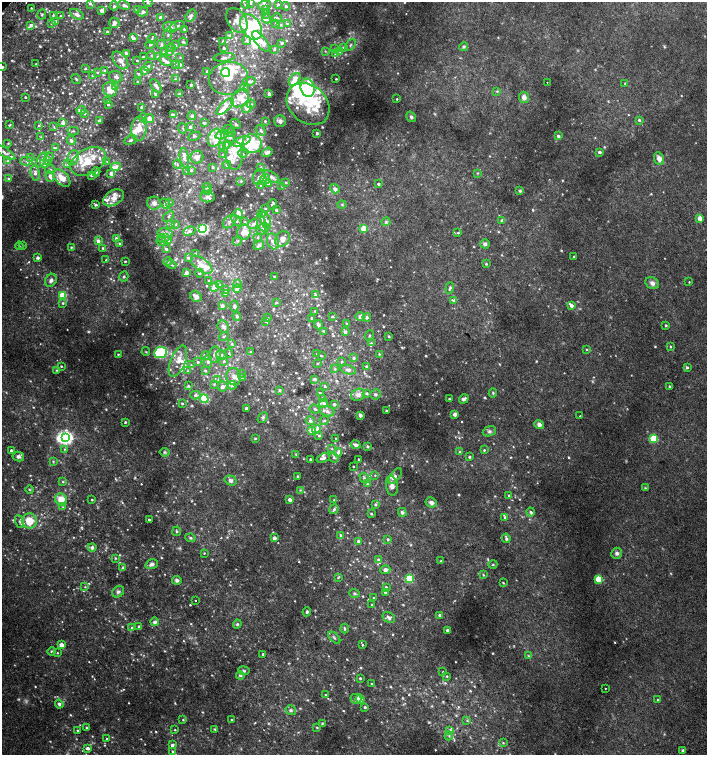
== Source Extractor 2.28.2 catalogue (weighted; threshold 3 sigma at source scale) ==
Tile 6 of 4 x 4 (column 2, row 2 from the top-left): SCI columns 1590-2998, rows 3047-4551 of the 6060 x 6084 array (HDU 1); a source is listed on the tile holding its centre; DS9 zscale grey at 2 x 2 block average (1 PNG px = mean of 2 x 2 image px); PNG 709 x 757 px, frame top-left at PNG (2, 2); each listed source drawn as its Kron ellipse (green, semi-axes under 4 px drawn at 4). Shown black and unused: <1% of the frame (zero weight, under 2 of 3 exposures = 2% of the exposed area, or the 3 px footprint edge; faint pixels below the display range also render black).
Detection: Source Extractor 2.28.2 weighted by HDU 2 'WHT'; one run over the whole footprint, this tile lists its part. Background 0.0224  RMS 0.0055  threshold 0.0248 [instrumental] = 3 sigma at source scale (4.5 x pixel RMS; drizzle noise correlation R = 1.50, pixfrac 1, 0.0396/0.0396 arcsec/px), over >= 5 px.
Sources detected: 1076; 22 too faint to see at this stretch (2 x 2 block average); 5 inside a brighter object's white glare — neither listed nor drawn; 3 coinciding with a brighter row at this scale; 130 inside a brighter listed object's ellipse — not listed separately; of the other 916, all 500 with FLUX_AUTO >= 1.21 (the completeness limit of this list) listed and drawn (416 fainter detections not listed), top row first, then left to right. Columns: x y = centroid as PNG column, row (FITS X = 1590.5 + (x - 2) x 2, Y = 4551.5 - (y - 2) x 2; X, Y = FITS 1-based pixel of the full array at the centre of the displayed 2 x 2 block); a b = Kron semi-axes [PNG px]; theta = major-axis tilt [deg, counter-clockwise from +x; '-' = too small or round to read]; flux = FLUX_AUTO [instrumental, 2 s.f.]
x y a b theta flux
148 2 5 4 - 2
90 3 4 3 - 2.8
250 3 3 3 - 1.7
245 4 5 3 - 2.1
278 4 3 3 - 1.7
124 5 6 3 -25 5.9
264 5 7 4 11 3.1
114 6 4 3 - 1.8
286 6 4 3 - 3.2
31 8 2 2 - 1.2
137 9 3 3 - 1.2
265 9 3 2 - 4.3
102 11 3 2 - 9.5
143 12 5 4 - 3.6
42 14 5 3 - 1.5
77 14 7 4 -26 5.8
265 14 3 2 - 2
53 15 4 3 - 1.6
60 16 2 2 - 1.6
191 16 6 5 - 3.6
160 17 3 3 - 4.6
277 18 4 4 - 2
266 19 4 3 - 2.3
237 20 14 9 -59 8.4
55 21 3 3 - 1.9
114 23 5 5 - 3.8
276 23 3 3 - 1.5
51 24 3 3 - 1.6
287 24 3 3 - 1.5
31 25 4 4 - 4.4
280 25 3 3 - 1.6
177 26 8 3 18 2.9
170 27 7 5 -12 5.2
251 27 14 9 -56 60
184 29 4 3 - 1.5
107 32 2 2 - 2
168 35 6 3 80 2.4
230 36 3 3 - 1.2
133 38 3 2 - 6.5
152 39 5 3 - 1.9
247 40 5 4 - 3
261 41 12 5 -52 12
183 42 5 2 - 1.8
223 42 4 2 - 1.5
282 43 4 3 - 1.7
161 44 4 4 - 2.7
150 45 4 3 - 1.6
175 45 3 3 - 2.3
350 45 7 3 52 2.5
464 47 4 4 - 2.1
171 48 5 3 - 2.1
224 48 2 2 - 3
343 48 4 3 - 1.7
274 49 3 3 - 2
335 49 4 3 - 1.2
325 51 4 3 - 1.6
164 52 3 3 - 2.3
169 52 4 4 - 2.1
340 52 3 3 - 1.6
126 53 3 3 - 3.2
335 54 4 3 - 1.8
152 55 4 3 - 1.9
157 56 4 3 - 1.5
143 57 2 2 - 1.9
180 57 3 3 - 1.2
224 57 11 4 5 3.4
120 60 10 6 -50 7.6
137 60 2 2 - 1.6
165 61 7 4 -31 4.6
36 64 2 2 - 1.5
175 65 3 3 - 2.7
180 65 3 3 - 3.7
148 66 4 3 - 3.9
2 67 2 2 - 4.1
85 69 3 2 - 2.1
104 70 3 3 - 1.8
144 71 4 3 - 2.7
207 71 2 2 - 3.1
97 72 3 3 - 1.4
226 73 4 4 - 39
138 74 3 3 - 1.7
93 76 3 2 - 4.6
116 77 7 5 -18 4.7
228 78 20 16 11 29
76 79 5 3 - 1.7
175 79 4 2 - 1.3
295 79 7 4 49 11
336 79 2 2 - 1.4
137 81 2 2 - 1.2
249 81 6 3 9 3.5
547 82 2 2 - 2.3
625 83 2 2 - 1.4
191 85 2 2 - 2.5
156 86 8 3 -53 4.4
116 87 3 3 - 3.4
244 87 4 3 - 2
308 88 9 7 -76 130
110 90 7 6 - 16
497 91 4 3 - 1.5
156 94 2 2 - 5.2
180 94 4 3 - 2
269 94 2 2 - 7.6
25 97 2 2 - 1.9
524 97 5 5 - 6.4
240 98 10 7 47 15
397 99 2 2 - 1.3
108 100 2 2 - 1.5
108 104 2 2 - 1.7
251 104 4 4 - 2.5
308 104 23 18 -42 65
141 107 4 3 - 1.4
225 107 11 4 45 9.5
247 108 6 4 72 5.9
81 110 5 3 - 2.6
85 114 3 3 - 1.4
174 115 4 3 - 8.3
192 116 4 3 - 3.8
143 117 5 3 - 3.1
411 117 6 4 -56 2.7
150 119 4 3 - 9.3
639 120 3 3 - 2.3
99 121 4 3 - 2
265 121 3 2 - 1.5
280 121 6 6 - 5
63 123 3 3 - 10
204 123 3 2 - 2.4
236 124 6 2 -44 1.3
9 125 4 2 - 1.2
39 125 3 3 - 1.5
54 127 4 3 - 1.2
190 127 3 3 - 3.5
183 128 5 2 - 1.3
139 129 12 7 85 18
228 129 5 2 - 1.4
73 131 5 3 - 1.5
261 131 6 3 -46 3.2
231 133 4 3 - 1.5
317 133 2 2 - 3.9
222 135 7 3 17 3.1
194 136 6 3 25 1.7
558 136 3 3 - 4.1
41 137 3 2 - 1.2
230 137 7 4 -47 2.8
215 138 9 6 68 13
71 140 4 3 - 3.5
131 140 6 3 27 2.7
241 141 10 4 17 8
8 143 3 3 - 1.3
252 144 10 9 - 45
226 145 3 3 - 6.9
223 147 3 3 - 2.8
55 148 4 2 - 1.4
5 152 12 4 -33 5.8
267 152 6 3 33 6.5
599 152 3 2 - 3.6
243 153 4 3 - 2
222 155 4 3 - 1.6
235 155 14 8 86 15
31 157 4 3 - 1.4
49 157 4 4 - 2.6
197 157 6 6 - 7
73 158 8 5 69 6.5
184 158 10 4 -81 4.8
659 159 7 5 -65 7.9
42 160 8 3 60 3.3
47 160 3 3 - 1.5
8 161 4 4 - 2.3
26 161 6 3 -3 2.6
88 161 19 12 29 32
107 161 4 3 - 1.4
45 163 5 3 - 7.8
68 164 4 3 - 2.1
177 164 5 3 - 1.5
227 165 4 3 - 5.5
116 167 5 4 - 6.2
213 167 3 3 - 1.7
261 168 4 3 - 1.6
50 169 5 2 - 1.4
191 170 3 3 - 2.5
187 171 3 3 - 1.2
96 172 4 3 - 1.7
35 173 7 4 -83 5.4
111 173 3 3 - 7.1
477 173 4 3 - 1.2
91 175 2 2 - 2.8
50 176 6 4 -72 5.6
259 177 8 5 72 6.3
271 177 9 4 -34 6.1
8 178 4 3 - 1.8
62 178 10 6 -45 15
265 179 5 5 - 4
241 181 3 3 - 1.6
286 182 3 3 - 2.3
268 183 3 3 - 11
378 184 2 2 - 3.2
261 186 3 3 - 1.8
282 186 4 3 - 1.3
207 187 4 3 - 2.9
335 189 5 4 - 4.8
208 191 3 3 - 1.8
520 191 4 4 - 1.7
207 197 7 5 -7 5.3
114 198 11 7 30 12
169 202 4 3 - 1.5
154 203 7 6 - 8
165 204 6 4 -47 2.5
272 204 5 3 - 3.7
342 204 4 3 - 1.7
96 205 3 3 - 2.3
265 209 3 3 - 1.4
276 210 3 3 - 2.9
262 213 2 2 - 2.2
238 214 4 4 - 12
168 216 6 4 46 3.1
700 218 3 2 - 20
502 220 3 3 - 4.3
230 221 8 5 44 4.7
236 221 6 4 -54 3.9
266 221 9 5 -73 6.3
245 222 4 3 - 1.6
261 222 9 4 -73 4.7
386 222 4 4 - 2.2
171 224 3 3 - 1.8
175 224 3 3 - 2.2
253 224 5 4 - 4.5
364 228 3 3 - 43
202 229 3 3 - 300
263 229 7 5 44 6.4
189 231 6 4 22 3.6
244 232 8 6 62 12
165 233 8 4 -7 5.1
458 233 3 2 - 1.4
165 237 4 3 - 1.5
116 238 3 3 - 2.9
162 238 4 3 - 1.5
257 238 4 3 - 1.8
282 239 8 6 50 9.8
98 241 3 3 - 6.2
161 241 5 3 - 1.5
168 241 4 3 - 1.5
237 241 5 3 - 2.2
273 241 8 5 -71 7.3
119 243 3 3 - 1.9
485 244 4 4 - 3.7
23 245 3 3 - 1.6
259 245 5 4 - 3.8
19 246 4 3 - 1.6
71 247 3 2 - 1.6
103 248 3 3 - 1.8
166 249 3 3 - 2.8
195 253 3 3 - 1.3
574 256 2 2 - 1.5
38 258 3 2 - 5.8
188 258 3 3 - 2.8
106 260 2 2 - 1.3
125 261 2 2 - 1.7
168 261 5 3 - 1.4
486 264 3 3 - 1.3
171 265 5 2 - 1.4
202 265 12 6 -37 15
186 273 3 3 - 6.9
199 273 4 2 - 1.5
274 276 2 2 - 1.6
124 277 5 4 - 2.5
51 280 7 5 59 4.7
209 280 2 2 - 1.7
689 282 2 2 - 2.7
237 283 4 3 - 1.8
652 283 7 5 -30 5.9
220 285 4 3 - 2
214 287 5 3 - 15
237 288 4 3 - 5.6
450 288 5 3 - 2.3
226 290 3 3 - 4.4
226 294 3 3 - 2.3
63 295 3 3 - 48
316 295 3 3 - 5.5
196 296 6 5 - 11
454 301 4 3 - 6.4
63 303 3 3 - 2
276 303 3 3 - 1.4
571 305 4 3 - 7.8
222 306 2 2 - 8
234 306 5 4 - 2.6
315 311 4 3 - 1.4
237 316 4 3 - 2.4
332 317 3 2 - 1.6
360 317 5 4 - 6.2
367 317 4 4 - 3.2
268 318 2 2 - 1.5
312 318 3 3 - 2.4
266 321 2 2 - 1.6
347 324 4 3 - 2.3
318 325 5 4 - 2.7
666 325 3 3 - 1.7
223 327 6 5 - 4.4
324 331 3 2 - 1.5
345 332 3 3 - 5
370 335 5 3 - 1.5
224 336 5 2 - 1.3
389 336 2 2 - 2.3
371 343 4 3 - 1.5
232 344 4 3 - 1.5
670 347 3 2 - 1.6
587 349 3 2 - 1.2
146 352 4 3 - 1.4
250 352 3 2 - 1.8
161 353 6 5 - 77
229 353 5 3 - 1.7
118 354 3 2 - 1.4
317 354 3 3 - 1.2
379 354 3 2 - 1.4
215 355 8 5 83 5.7
221 355 5 5 - 4.2
206 356 4 3 - 1.7
321 356 2 2 - 1.5
354 358 4 3 - 2
178 361 16 7 68 15
224 361 3 3 - 1.8
342 361 3 3 - 1.5
198 362 3 3 - 1.9
208 362 6 4 88 3.2
317 363 2 2 - 1.2
191 365 4 3 - 1.5
61 366 2 2 - 1.7
366 366 3 3 - 1.9
687 368 3 3 - 2.5
335 369 4 3 - 1.5
57 370 4 3 - 1.3
348 370 8 4 -14 5.3
187 371 4 3 - 1.3
205 371 4 3 - 2.2
242 374 4 3 - 1.3
234 377 9 7 -79 7.7
243 378 3 2 - 5.6
314 379 3 3 - 2.9
218 380 3 3 - 1.3
214 384 4 3 - 1.5
232 385 4 4 - 2.8
188 386 3 3 - 2
222 386 5 5 - 4.7
325 386 4 3 - 1.9
669 386 2 2 - 2.2
280 390 3 3 - 2.4
320 393 4 2 - 1.2
367 393 4 3 - 2.1
493 393 4 4 - 1.8
375 394 5 5 - 2.6
195 395 5 4 - 3.1
358 395 7 6 - 6.6
322 398 3 3 - 2
204 399 4 3 - 130
449 399 2 2 - 1.7
464 399 5 4 - 4.4
182 403 4 3 - 1.6
324 403 5 4 - 4.4
334 404 3 3 - 2.8
246 408 2 2 - 5.4
315 409 5 3 - 2.3
327 411 7 5 -17 4.6
387 411 2 2 - 3.1
455 414 2 2 - 13
360 415 2 2 - 6.9
580 416 2 2 - 7.1
263 417 6 4 48 2.4
324 420 4 3 - 2.1
310 421 4 4 - 3.6
125 422 3 3 - 1.8
539 424 5 4 - 4.7
316 429 4 4 - 4.8
311 430 3 3 - 22
489 431 7 5 20 3.3
319 436 3 3 - 2.2
66 438 4 4 - 380
255 438 3 3 - 1.3
336 438 2 2 - 1.3
653 439 3 3 - 79
356 445 5 3 - 5.5
367 446 3 3 - 2.8
64 449 3 3 - 1.3
332 449 4 3 - 1.4
11 450 2 2 - 2.9
484 450 3 2 - 1.6
165 452 5 3 - 1.8
460 452 3 3 - 2.5
338 453 4 4 - 3.5
296 454 3 2 - 1.4
18 457 6 4 -11 3.8
334 457 5 4 - 2.4
469 457 3 2 - 1.9
323 458 7 4 21 4.7
310 459 2 2 - 2.8
358 459 2 2 - 1.3
53 461 3 3 - 1.3
353 466 2 2 - 1.5
375 475 3 3 - 1.2
298 476 3 3 - 1.6
395 476 9 5 54 6.1
364 478 5 4 - 3.3
231 480 6 5 - 4.4
63 482 4 3 - 1.3
367 483 4 3 - 1.9
392 486 10 6 -81 7.7
645 488 4 4 - 1.4
30 490 4 3 - 1.4
300 490 4 3 - 1.4
509 496 2 2 - 3.7
61 499 6 5 - 20
92 500 2 2 - 1.5
290 500 3 3 - 7.2
334 500 3 3 - 1.3
431 502 6 5 - 5.2
375 505 4 4 - 1.7
63 507 3 3 - 1.3
334 509 5 4 - 3.5
402 512 4 4 - 2.7
531 512 4 3 - 2.6
371 513 3 3 - 1.4
505 517 4 3 - 2.5
149 520 2 2 - 2.7
19 521 7 3 -69 2.6
29 521 7 7 - 26
177 531 5 3 - 1.5
340 535 3 2 - 2.4
190 538 5 3 - 2.2
274 538 2 2 - 7.4
506 538 5 3 - 3.1
388 539 3 3 - 1.9
359 541 3 2 - 4.4
92 548 4 4 - 3.8
204 553 3 2 - 1.4
617 553 5 5 - 4
115 558 4 3 - 1.2
379 560 4 3 - 5.1
441 561 3 2 - 1.8
152 564 6 4 18 4.5
493 564 4 3 - 1.3
123 568 3 2 - 4.7
385 570 5 3 - 5.1
483 575 3 3 - 1.4
338 577 4 3 - 1.5
409 579 3 3 - 100
599 579 3 3 - 61
177 580 5 4 - 3.4
503 583 3 3 - 1.6
85 587 3 3 - 1.3
386 587 2 2 - 2.7
118 592 6 5 - 3.8
385 592 4 3 - 3.4
355 593 5 3 - 1.9
374 598 3 2 - 1.3
195 601 2 2 - 2.5
372 605 2 2 - 1.3
307 612 4 3 - 2
440 615 2 2 - 6.1
389 617 7 5 -31 5.2
155 622 4 4 - 3.5
237 624 4 4 - 2.3
139 626 2 2 - 1.4
132 628 3 3 - 2
344 628 5 3 - 1.8
447 630 2 2 - 3.7
334 638 7 3 -44 2.2
61 645 3 3 - 19
362 645 2 2 - 1.4
52 651 4 3 - 1.9
57 653 3 3 - 1.2
263 654 2 2 - 2.2
528 656 4 3 - 1.7
244 671 6 4 -8 2.9
443 672 3 3 - 1.3
240 675 4 3 - 2.8
447 676 3 2 - 1.3
360 678 2 2 - 2
371 684 2 2 - 1.3
605 688 2 2 - 4
326 695 2 2 - 1.3
356 699 5 5 - 3.3
360 699 4 3 - 21
658 699 2 2 - 1.4
59 704 4 4 - 3.2
365 707 2 2 - 2.7
291 710 5 4 - 2.7
183 720 3 2 - 1.3
232 720 2 2 - 2.1
467 720 3 3 - 1.4
322 723 4 3 - 1.4
317 727 3 2 - 1.2
87 728 2 2 - 1.6
215 729 3 2 - 1.6
175 730 2 2 - 1.2
450 730 4 3 - 3.2
77 731 3 3 - 1.9
449 736 4 3 - 1.8
107 739 2 2 - 1.2
503 743 3 3 - 1.3
172 745 4 3 - 3.8
88 748 3 2 - 5.3
683 750 2 2 - 4.2
173 752 4 3 - 2.1
Isophote crosses this tile's border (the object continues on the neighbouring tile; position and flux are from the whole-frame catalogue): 4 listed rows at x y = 148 2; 250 3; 124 5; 2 67